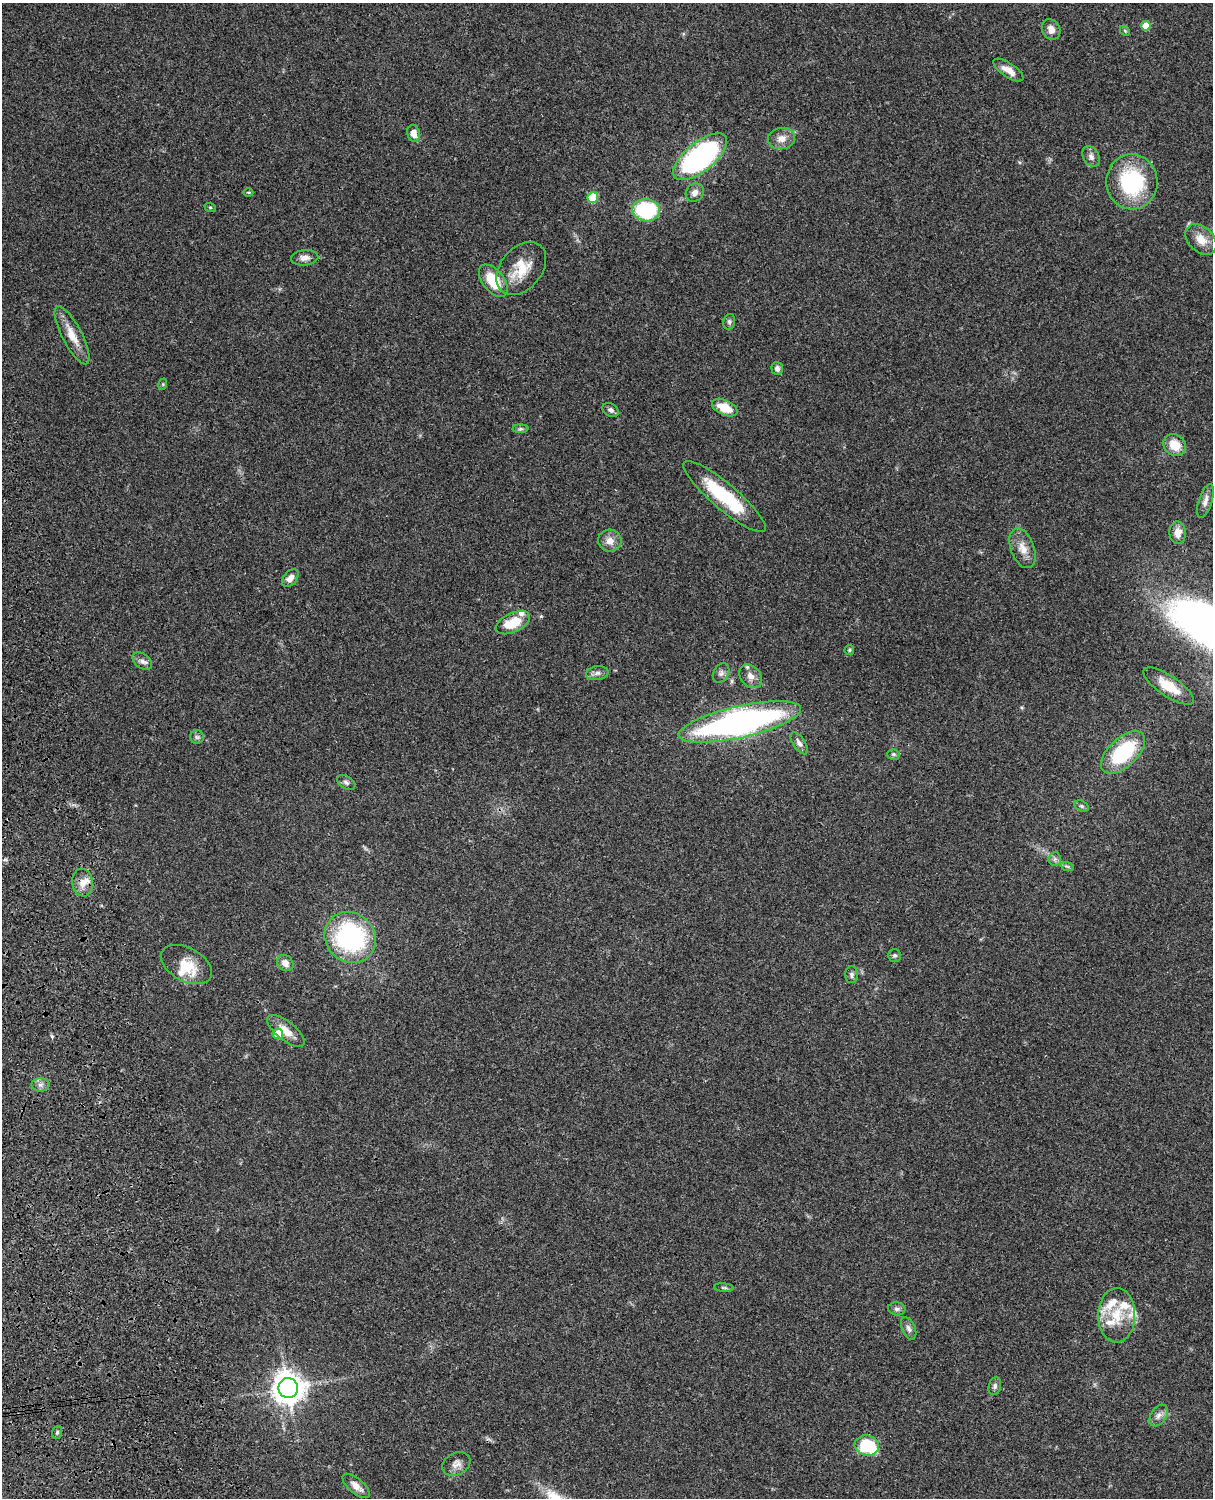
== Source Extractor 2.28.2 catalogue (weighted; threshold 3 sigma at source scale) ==
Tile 7 of 4 x 3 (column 3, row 2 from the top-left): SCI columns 2547-3757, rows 1773-3268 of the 5088 x 4927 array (HDU 1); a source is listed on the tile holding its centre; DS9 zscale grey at full resolution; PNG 1215 x 1500 px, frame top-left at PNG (2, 3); each listed source drawn as its Kron ellipse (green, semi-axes under 4 px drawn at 4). Shown black and unused: <1% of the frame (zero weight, under 3 of 4 exposures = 6% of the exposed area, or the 3 px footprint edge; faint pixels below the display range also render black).
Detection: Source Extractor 2.28.2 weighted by HDU 2 'WHT'; one run over the whole footprint, this tile lists its part. Background 0.107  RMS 0.0065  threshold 0.0293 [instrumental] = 3 sigma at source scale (4.5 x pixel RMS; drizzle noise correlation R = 1.50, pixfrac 1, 0.05/0.05 arcsec/px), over >= 5 px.
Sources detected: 77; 9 inside a brighter listed object's ellipse — not listed separately; the other 68 listed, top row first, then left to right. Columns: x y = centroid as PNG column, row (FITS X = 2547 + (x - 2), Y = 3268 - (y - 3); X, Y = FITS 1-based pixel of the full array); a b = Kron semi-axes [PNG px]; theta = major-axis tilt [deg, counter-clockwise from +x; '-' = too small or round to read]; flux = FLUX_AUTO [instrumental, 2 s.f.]
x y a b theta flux
1146 26 5 5 - 10
1051 29 11 8 -63 4.5
1125 31 5 4 - 0.82
1008 70 17 7 -34 6.1
414 133 8 6 -76 5.4
781 139 14 10 10 5.8
700 157 32 14 39 150
1091 157 11 8 -60 2.9
1132 182 27 25 -86 57
248 192 5 3 - 0.75
695 193 10 8 46 3.8
593 197 5 5 - 28
210 207 6 4 -18 0.71
646 210 14 11 -7 56
1201 240 18 12 -44 8.6
305 258 14 7 6 3.8
521 268 30 20 50 18
493 281 19 10 -52 18
729 322 8 6 77 1.4
72 335 32 10 -62 11
777 369 6 5 - 2.3
163 384 6 4 73 0.73
725 408 13 7 -25 13
611 410 8 6 -32 2.1
520 429 8 4 0 1.3
1175 445 12 10 -39 11
725 496 53 12 -40 42
1205 501 18 6 72 4
1178 533 11 8 -87 6.1
610 541 11 11 - 5.4
1023 548 21 11 -70 8.2
290 578 10 6 51 4.8
513 623 18 9 25 17
849 650 5 4 - 0.89
142 661 11 7 -36 3
597 673 11 6 8 2.4
721 673 10 7 60 2.4
751 676 13 10 -50 4.6
1169 686 29 10 -34 14
740 722 62 16 13 240
197 737 7 6 - 1.5
799 743 13 6 -56 2.6
1123 752 27 14 43 45
893 754 6 5 - 1.2
346 782 10 6 -32 2
1082 806 7 5 -27 1.4
1055 859 7 6 - 1.7
1067 866 7 4 -19 0.96
83 882 14 10 -82 5.8
350 937 27 24 -44 93
894 955 6 6 - 1.3
285 963 9 7 -44 4.6
186 965 27 16 -29 15
852 975 8 6 90 1.7
286 1031 23 9 -39 8.1
278 1034 5 5 - 17
40 1085 9 6 0 2.4
724 1288 10 4 -5 1.1
897 1309 9 6 -6 1.9
1117 1315 27 18 89 19
909 1328 12 6 -67 2.6
995 1386 9 6 76 2
288 1388 10 9 - 950
1159 1416 12 7 56 3.3
57 1432 6 5 - 1.1
867 1445 12 10 -10 29
456 1464 15 11 29 4.5
356 1486 17 7 -40 5.3
Overlapping masked pixels (flux is a lower limit): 1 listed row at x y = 740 722